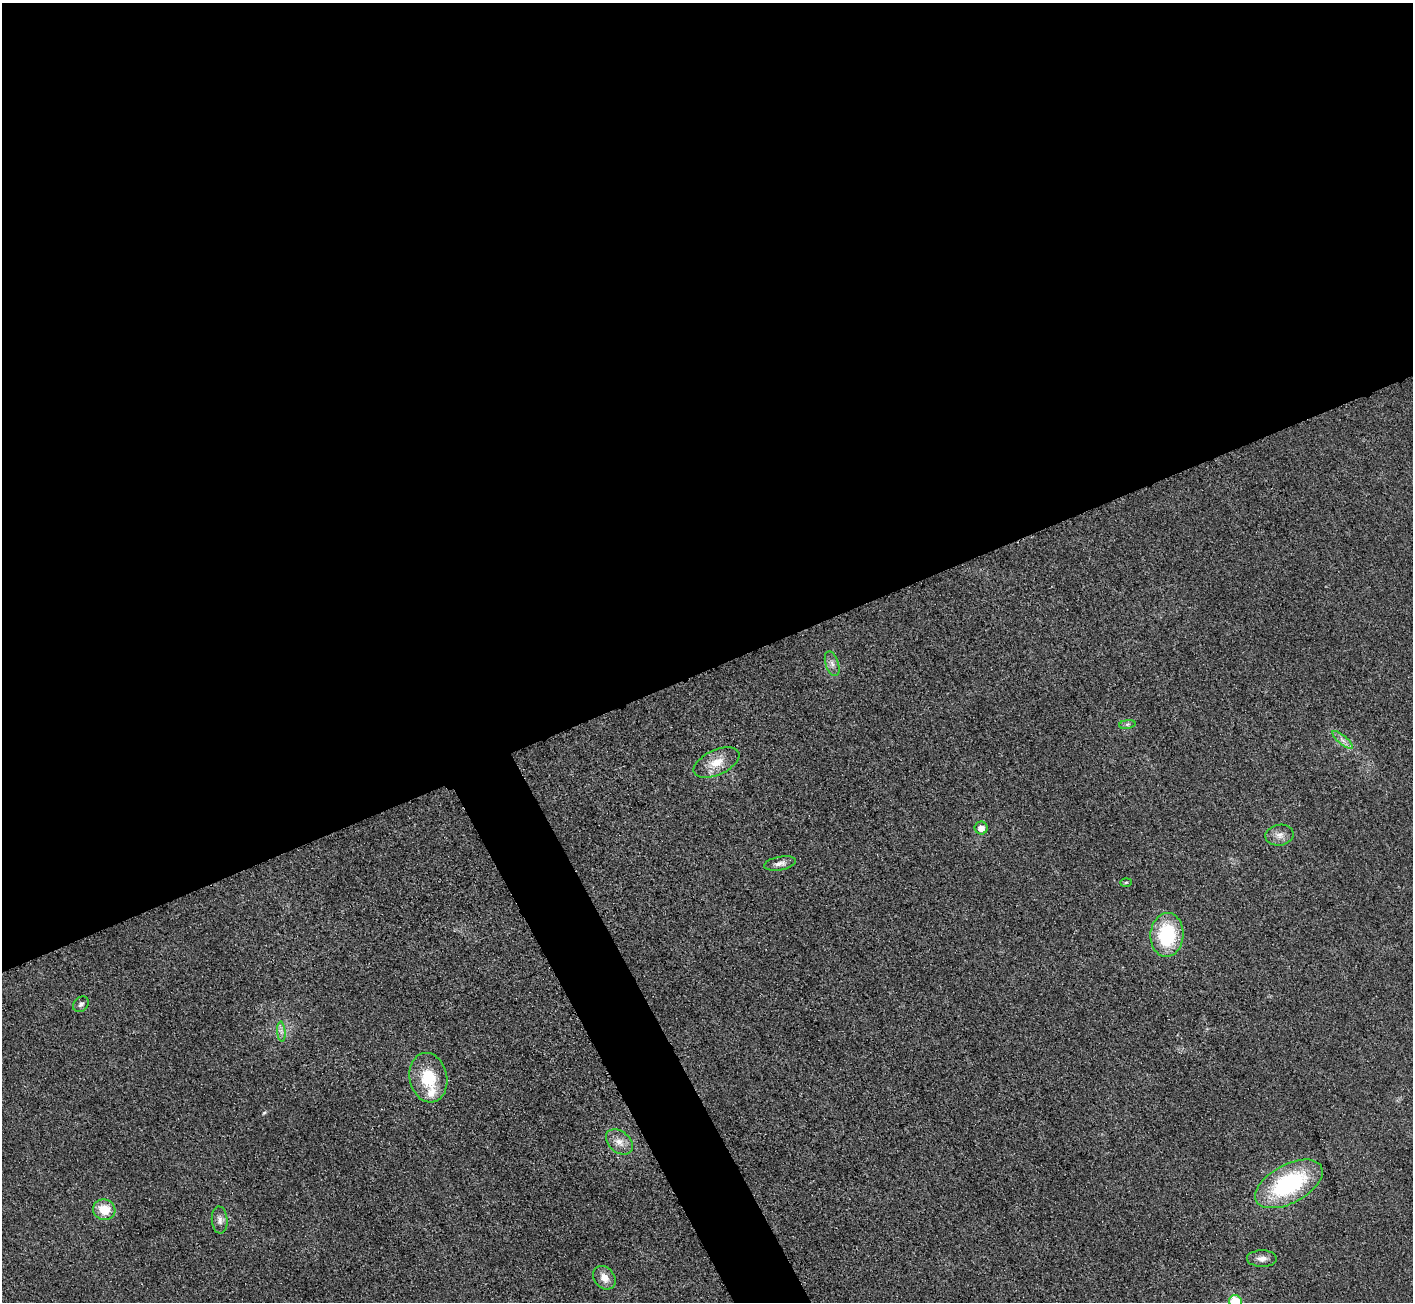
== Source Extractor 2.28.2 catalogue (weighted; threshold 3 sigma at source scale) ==
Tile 2 of 4 x 4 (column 2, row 1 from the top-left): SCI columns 1432-2842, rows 4071-5370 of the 5687 x 5680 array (HDU 1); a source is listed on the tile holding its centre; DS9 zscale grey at full resolution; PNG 1415 x 1304 px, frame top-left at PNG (2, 3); each listed source drawn as its Kron ellipse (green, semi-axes under 4 px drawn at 4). Shown black and unused: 54% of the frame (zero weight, under 3 of 4 exposures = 2% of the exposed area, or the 3 px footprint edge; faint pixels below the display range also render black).
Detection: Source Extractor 2.28.2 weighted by HDU 2 'WHT'; one run over the whole footprint, this tile lists its part. Background 0.0265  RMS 0.0059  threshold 0.0267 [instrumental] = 3 sigma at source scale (4.5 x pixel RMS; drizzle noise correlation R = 1.50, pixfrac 1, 0.05/0.05 arcsec/px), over >= 5 px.
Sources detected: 20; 1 inside a brighter listed object's ellipse — not listed separately; the other 19 listed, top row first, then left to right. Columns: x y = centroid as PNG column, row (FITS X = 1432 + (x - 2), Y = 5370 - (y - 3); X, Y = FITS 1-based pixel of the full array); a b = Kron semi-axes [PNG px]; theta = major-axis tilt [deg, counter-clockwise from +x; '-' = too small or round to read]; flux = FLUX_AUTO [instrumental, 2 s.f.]
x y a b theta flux
832 664 13 6 -72 3
1127 724 8 4 8 1.3
1343 740 13 4 -40 2.7
717 763 24 12 24 10
981 828 6 6 - 4.9
1280 835 14 10 9 4.2
780 863 16 6 10 3.1
1126 882 6 3 3 0.71
1167 935 22 16 86 40
81 1004 9 7 42 1.8
281 1032 10 4 -85 1.9
428 1078 25 18 -79 23
619 1142 15 10 -41 6.2
1289 1184 37 19 28 67
104 1210 11 10 - 13
220 1220 13 8 -86 3.3
1262 1259 15 8 0 4.1
604 1278 13 10 -50 5.8
1235 1301 6 6 - 24
Isophote crosses this tile's border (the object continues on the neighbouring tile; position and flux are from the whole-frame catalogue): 1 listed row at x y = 1235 1301